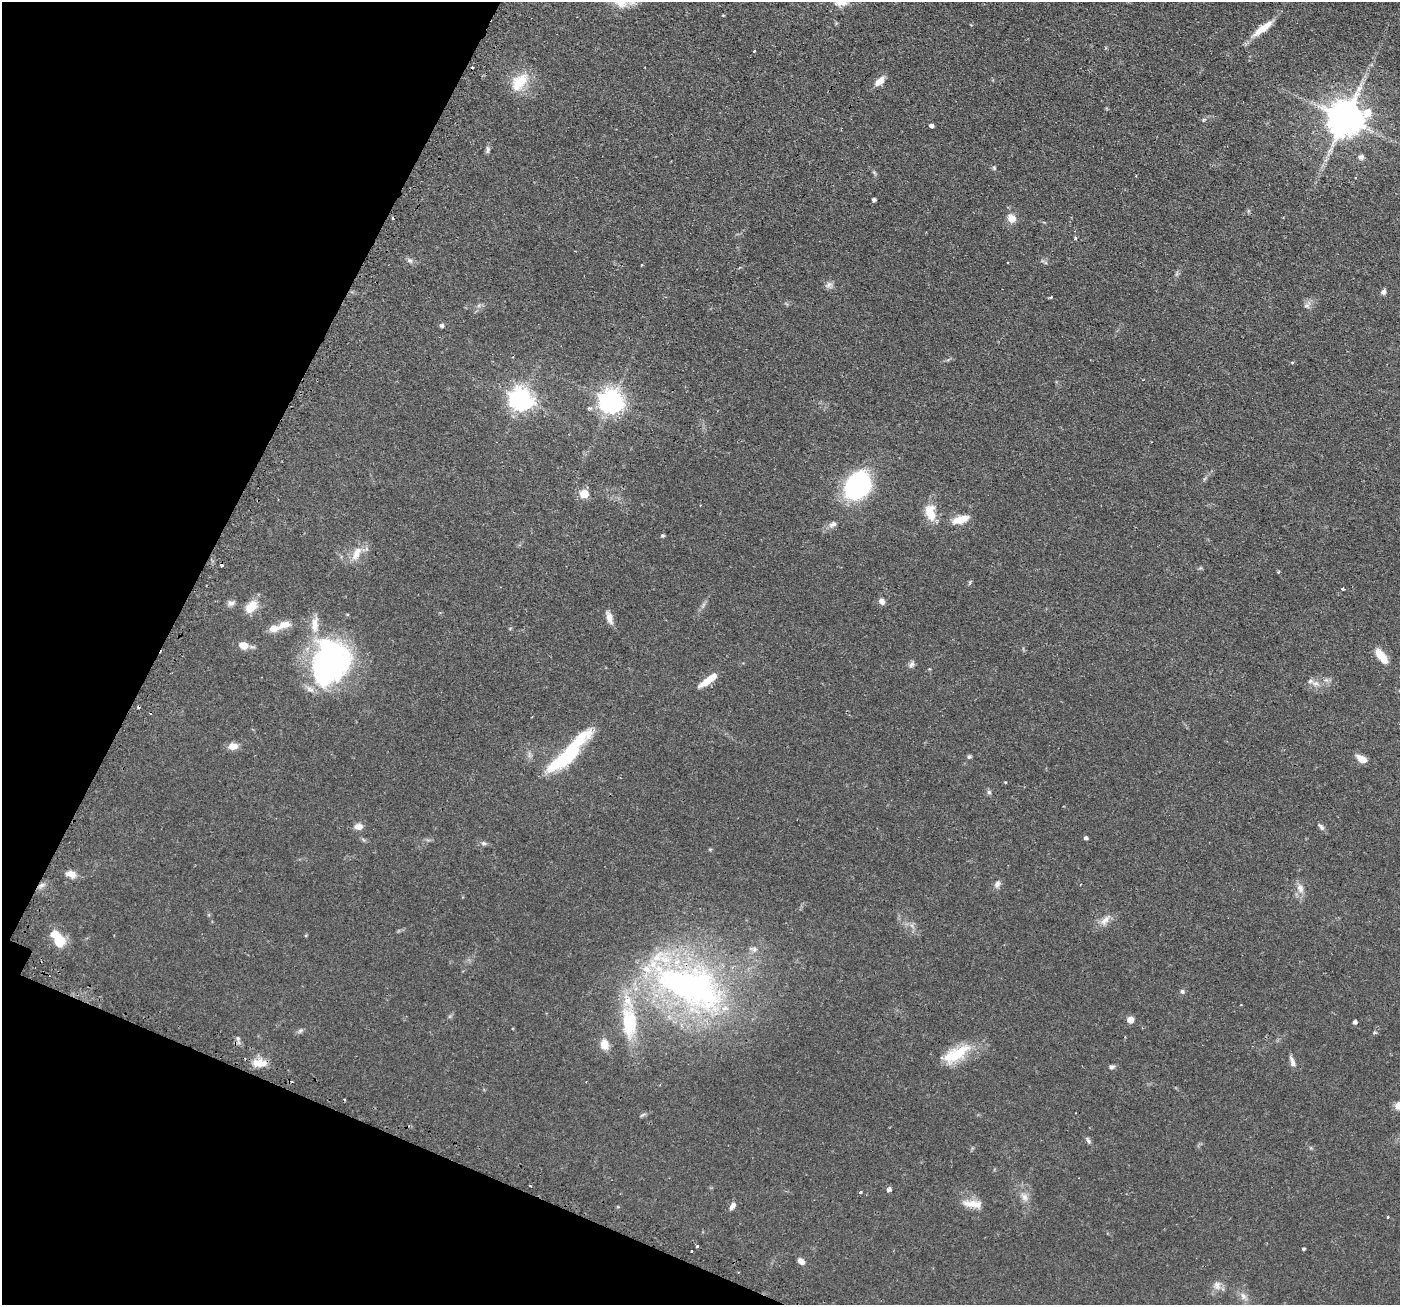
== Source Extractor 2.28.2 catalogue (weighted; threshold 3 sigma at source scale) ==
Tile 9 of 4 x 4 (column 1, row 3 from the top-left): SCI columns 43-1440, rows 1476-2778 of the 5676 x 5691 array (HDU 1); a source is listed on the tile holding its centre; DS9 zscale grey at full resolution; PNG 1402 x 1307 px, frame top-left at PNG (2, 2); no overlay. Shown black and unused: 20% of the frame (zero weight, under 2 of 3 exposures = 4% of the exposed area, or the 3 px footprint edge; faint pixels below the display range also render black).
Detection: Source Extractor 2.28.2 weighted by HDU 2 'WHT'; one run over the whole footprint, this tile lists its part. Background 0.0608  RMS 0.0049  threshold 0.0219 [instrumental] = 3 sigma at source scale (4.5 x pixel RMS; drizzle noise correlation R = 1.50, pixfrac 1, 0.05/0.05 arcsec/px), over >= 5 px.
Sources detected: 94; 2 inside a brighter object's white glare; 6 cosmic-ray / hot-pixel residue — not listed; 3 inside a brighter listed object's ellipse — not listed separately; the other 83 listed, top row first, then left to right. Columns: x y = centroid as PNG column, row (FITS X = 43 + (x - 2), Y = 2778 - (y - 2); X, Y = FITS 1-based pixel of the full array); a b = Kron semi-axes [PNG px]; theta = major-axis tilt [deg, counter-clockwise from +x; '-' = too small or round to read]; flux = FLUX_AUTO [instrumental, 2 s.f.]
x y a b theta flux
1262 28 31 7 38 7.9
754 50 3 3 - 1.3
880 81 14 7 43 4
519 82 27 15 48 11
1345 118 12 10 22 1200
1203 120 6 3 71 0.57
931 125 4 3 - 1.4
488 149 10 5 -90 1.1
1361 157 8 7 - 1.6
994 168 6 5 - 0.71
874 173 7 4 -45 0.72
874 200 4 4 - 1.2
1011 218 11 10 - 4.2
1075 238 4 3 - 0.71
410 260 9 6 -38 1.4
829 285 10 8 34 1.8
1383 292 7 6 - 1.5
1051 297 3 3 - 0.94
1307 306 9 5 -4 1.3
441 325 5 4 - 1.2
1292 363 5 3 - 0.44
520 399 8 7 - 380
611 401 8 8 - 400
858 486 26 20 51 65
584 494 5 5 - 16
929 512 19 14 79 8.4
961 519 19 8 17 6.8
833 524 12 7 30 2.1
663 536 5 4 - 0.67
356 553 21 10 65 5.8
1278 572 4 3 - 0.59
1343 589 3 3 - 1.6
882 601 8 6 -59 2.1
231 603 10 7 17 1.8
251 607 17 10 47 7.8
609 618 16 7 -71 3.2
284 625 20 10 15 4.8
243 645 8 7 - 5.8
1381 656 18 7 -53 7.9
332 662 46 38 -90 110
911 664 10 6 51 1.5
708 680 24 7 36 7.3
1310 681 8 6 3 1.7
233 746 10 7 6 4.3
566 757 68 13 50 35
969 757 6 5 - 0.79
1362 759 11 6 -31 4.5
989 792 5 5 - 0.99
358 826 10 7 -1 2.9
1321 826 12 5 -38 1.3
1085 838 4 4 - 1.1
483 843 8 5 -7 1.1
71 874 11 8 -20 4.1
997 884 10 7 65 2
42 885 8 5 31 1.5
1300 888 13 8 -68 3.4
1105 920 17 8 52 3.6
58 939 20 10 -55 13
689 986 110 51 -24 160
1182 991 5 5 - 0.82
1130 1020 5 5 - 6.7
1355 1022 4 4 - 1.4
629 1023 45 20 -87 29
301 1031 7 4 46 0.9
238 1038 6 4 18 0.73
604 1044 12 10 -79 5.2
956 1054 38 15 29 18
1292 1062 13 5 -73 2.3
259 1063 19 9 1 6.2
1112 1067 8 6 12 1.1
1088 1140 11 5 -59 1.2
889 1189 4 3 - 7.1
861 1192 4 3 - 0.89
1024 1197 13 8 -48 2.9
973 1204 27 9 -7 6
732 1206 10 5 55 2.2
1388 1217 3 2 - 0.74
697 1246 3 3 - 2.1
1303 1249 4 3 - 0.63
691 1251 3 2 - 0.63
801 1261 10 6 -41 2.2
1217 1285 12 10 -82 3.1
1243 1296 11 7 -62 2.5
Overlapping masked pixels (flux is a lower limit): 1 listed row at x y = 689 986